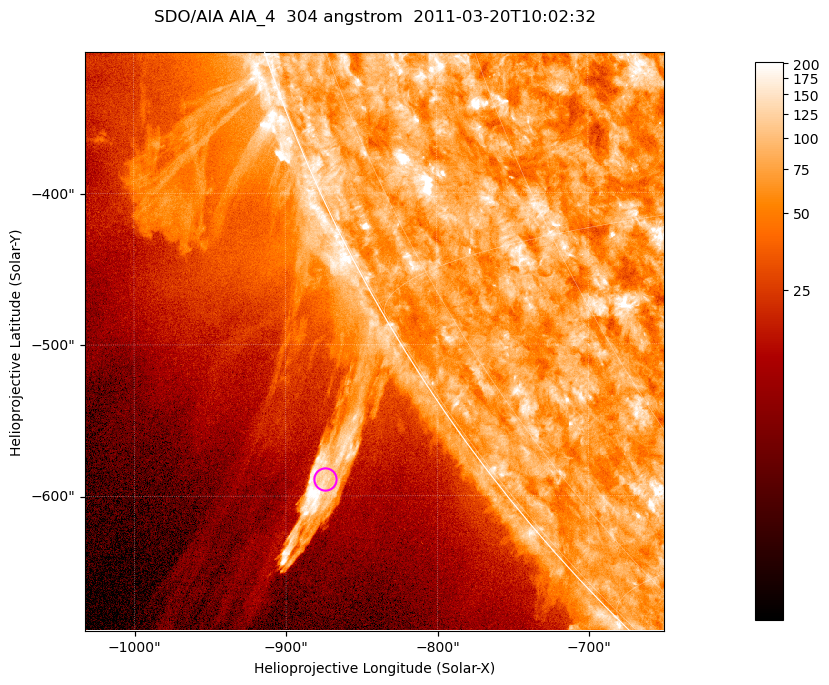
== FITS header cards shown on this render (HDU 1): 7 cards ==
TELESCOP= 'SDO/AIA '           / For AIA: SDO/AIA
INSTRUME= 'AIA_4   '           / For AIA: AIA_ATA1, AIA_ATA2, AIA_ATA3 or AIA_AT
WAVELNTH=                  304 / [angstrom] Wavelength
WAVEUNIT= 'angstrom'           / Wavelength unit: angstrom
DATE-OBS= '2011-03-20T10:02:32.131' / [ISO] Date when observation started; ISO 8
CTYPE1  = 'HPLN-TAN'           / CTYPE1; Typically HPLN
CTYPE2  = 'HPLT-TAN'           / CTYPE2; Typically HPLT

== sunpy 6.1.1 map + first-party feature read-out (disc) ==
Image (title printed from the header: SDO/AIA AIA_4  304 angstrom  2011-03-20T10:02:32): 637 x 637 px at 0.6 arcsec/px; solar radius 964 arcsec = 1606 px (partial field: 2.2% of the solar disc is inside the frame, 43% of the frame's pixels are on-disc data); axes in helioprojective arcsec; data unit not stated in the header (colour bar unlabelled)
Orientation: roll -0.132 deg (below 1 deg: not rotated)
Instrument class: DISC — disc imager (sunpy class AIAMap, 304 A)
Bright regions (active regions / flare kernels): reference = the on-disc median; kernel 5 px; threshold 5 sigma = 114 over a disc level ~73.4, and >= 1.15x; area >= 405 px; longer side >= 8 px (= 4.8 arcsec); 0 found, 0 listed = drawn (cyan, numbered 1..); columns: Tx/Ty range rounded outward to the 2 arcsec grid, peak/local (2 s.f.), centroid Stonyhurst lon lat
Off-limb structures (1.02-1.3 R_sun): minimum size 202 px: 8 found; the strongest spans PA ~120..125 deg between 1.03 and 1.16 R_sun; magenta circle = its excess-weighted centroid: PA ~125 deg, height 1.09 R_sun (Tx ~-874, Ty ~-588 arcsec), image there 5.5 x the reference